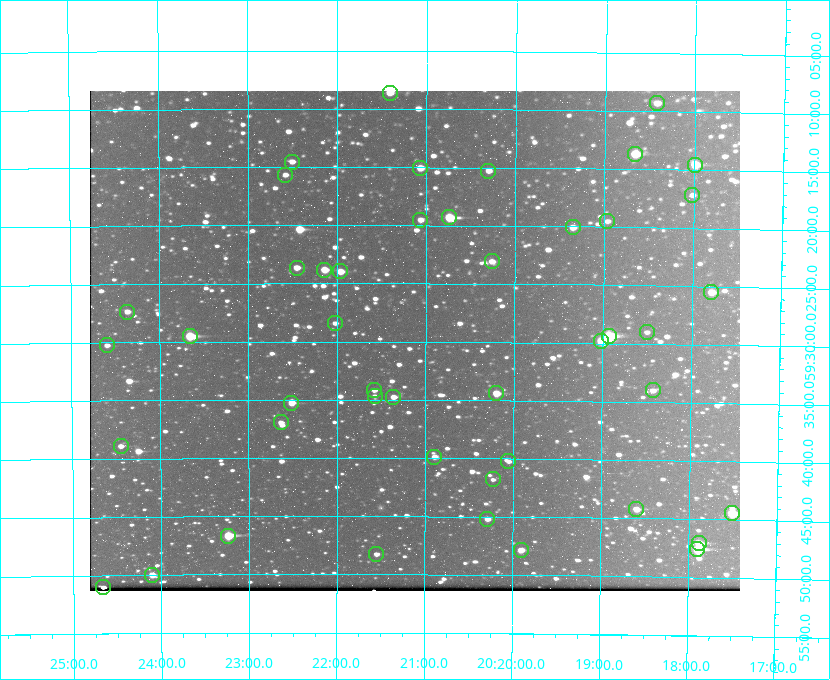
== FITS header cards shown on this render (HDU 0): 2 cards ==
NAXIS1  =                  650 / Width of table row in bytes
NAXIS2  =                  500 / Number of rows in table

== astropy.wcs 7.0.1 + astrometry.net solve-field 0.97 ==
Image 650 x 500 px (HDU 0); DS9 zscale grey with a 90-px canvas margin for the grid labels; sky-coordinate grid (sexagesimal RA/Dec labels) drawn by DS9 from the SOLVED WCS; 46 Tycho-2 reference stars matched to detected sources circled (green)
Header WCS: none
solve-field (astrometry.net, Tycho-2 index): SOLVED blind (the file carries no WCS)
Solved WCS: RA---TAN-SIP/DEC--TAN-SIP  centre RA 20:21:07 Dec +59:30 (305.28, +59.50 deg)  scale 5.16 arcsec/px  FOV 55.9' x 43.0'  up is +180 deg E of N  parity flipped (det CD > 0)
(file carries no celestial WCS; the grid is the blind solution)
Tycho-2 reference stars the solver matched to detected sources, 46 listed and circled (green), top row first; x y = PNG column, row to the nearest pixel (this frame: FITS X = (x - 90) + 1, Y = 500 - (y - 91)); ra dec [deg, ICRS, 3 dp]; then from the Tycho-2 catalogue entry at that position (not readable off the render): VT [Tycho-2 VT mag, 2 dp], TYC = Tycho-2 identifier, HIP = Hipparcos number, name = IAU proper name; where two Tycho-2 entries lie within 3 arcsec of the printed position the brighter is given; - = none
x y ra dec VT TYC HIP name
390 93 305.353 +59.143 10.51 3949-1307-1 - -
657 103 304.606 +59.155 10.95 3949-1673-1 - -
635 154 304.666 +59.228 9.63 3949-1325-1 - -
292 162 305.626 +59.242 11.94 3949-1433-1 - -
695 165 304.498 +59.243 9.91 3949-663-1 - -
420 168 305.267 +59.251 11.19 3949-745-1 - -
488 171 305.075 +59.254 11.10 3949-857-1 - -
285 175 305.645 +59.261 12.19 3949-1327-1 - -
692 195 304.503 +59.286 12.15 3949-1521-1 - -
449 217 305.185 +59.322 8.95 3949-1869-1 - -
420 220 305.266 +59.325 11.55 3949-717-1 - -
607 221 304.741 +59.325 12.05 3949-499-1 - -
573 227 304.838 +59.335 10.93 3949-1877-1 - -
492 261 305.064 +59.384 11.29 3949-93-1 - -
297 268 305.613 +59.394 10.81 3949-1261-1 - -
324 270 305.535 +59.397 10.37 3949-1383-1 - -
340 271 305.490 +59.400 10.79 3949-1179-1 - -
711 292 304.447 +59.425 10.97 3949-965-1 - -
127 312 306.091 +59.456 11.36 3949-919-1 - -
335 323 305.505 +59.474 11.77 3949-1259-1 - -
647 332 304.626 +59.483 12.57 3949-149-1 - -
190 336 305.915 +59.492 9.25 3949-1149-1 - -
609 336 304.733 +59.490 8.93 3949-1451-1 - -
601 341 304.755 +59.496 9.37 3949-615-1 - -
107 345 306.149 +59.504 12.27 3949-401-1 - -
374 390 305.394 +59.570 11.70 3949-405-1 - -
653 390 304.607 +59.567 11.00 3949-1861-1 - -
496 393 305.049 +59.573 10.18 3949-1099-1 - -
375 396 305.393 +59.578 11.77 3949-137-1 - -
393 397 305.340 +59.579 10.98 3949-39-1 - -
291 403 305.628 +59.588 10.19 3949-1517-1 - -
281 422 305.659 +59.616 11.86 3949-1415-1 - -
121 446 306.113 +59.648 11.13 3949-1837-1 - -
434 457 305.223 +59.664 11.52 3949-1631-1 - -
508 461 305.013 +59.671 12.48 3949-1826-1 - -
493 479 305.057 +59.697 12.28 3949-191-1 - -
636 509 304.649 +59.737 10.61 3949-735-1 - -
732 513 304.376 +59.741 8.68 3949-423-1 - -
487 519 305.073 +59.753 11.06 3949-89-1 - -
228 536 305.808 +59.778 8.73 3949-715-1 100545 -
699 543 304.470 +59.785 9.54 3949-1615-1 - -
697 549 304.474 +59.793 10.98 3949-1187-1 100048 -
521 550 304.976 +59.797 11.33 3949-1031-1 - -
376 554 305.387 +59.804 11.49 3949-285-1 - -
152 575 306.026 +59.833 10.93 3949-785-1 - -
103 587 306.165 +59.851 11.26 3949-49-1 - -